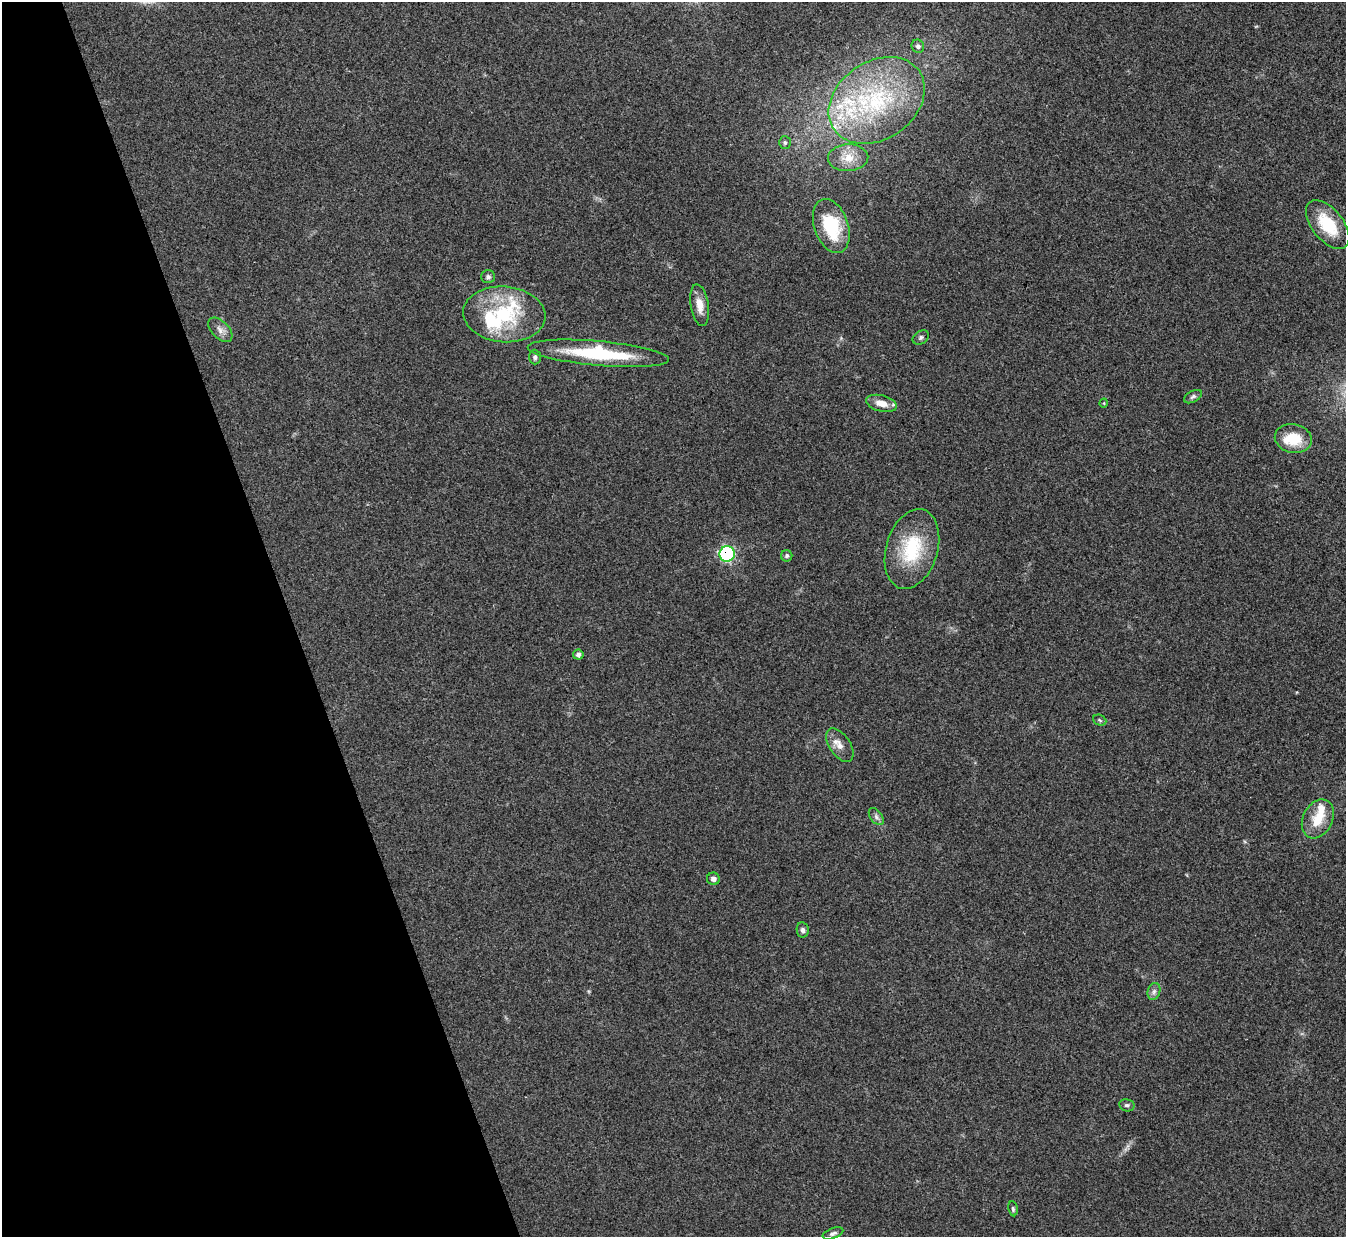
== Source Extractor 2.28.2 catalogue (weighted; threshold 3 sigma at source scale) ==
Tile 5 of 4 x 4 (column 1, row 2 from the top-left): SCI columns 1-1344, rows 2620-3854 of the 5378 x 5365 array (HDU 1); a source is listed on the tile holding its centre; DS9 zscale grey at full resolution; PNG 1348 x 1239 px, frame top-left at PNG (2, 2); each listed source drawn as its Kron ellipse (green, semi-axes under 4 px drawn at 4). Shown black and unused: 22% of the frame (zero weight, under 3 of 4 exposures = <1% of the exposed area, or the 3 px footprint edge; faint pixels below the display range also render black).
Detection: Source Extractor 2.28.2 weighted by HDU 2 'WHT'; one run over the whole footprint, this tile lists its part. Background 0.15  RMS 0.0071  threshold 0.0321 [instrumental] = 3 sigma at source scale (4.5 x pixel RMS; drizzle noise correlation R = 1.50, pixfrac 1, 0.05/0.05 arcsec/px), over >= 5 px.
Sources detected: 39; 1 inside a brighter object's white glare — neither listed nor drawn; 7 inside a brighter listed object's ellipse — not listed separately; the other 31 listed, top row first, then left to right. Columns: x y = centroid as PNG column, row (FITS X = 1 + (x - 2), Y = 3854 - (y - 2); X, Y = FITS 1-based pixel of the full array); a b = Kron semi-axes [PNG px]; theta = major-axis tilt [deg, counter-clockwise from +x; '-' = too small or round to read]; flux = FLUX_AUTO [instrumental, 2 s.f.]
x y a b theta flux
918 46 7 6 - 2.3
877 100 52 39 35 94
785 142 6 6 - 1.5
848 158 20 13 3 11
1328 225 29 15 -51 29
831 226 28 17 -71 37
488 277 7 6 - 1.8
700 305 21 9 -81 8.8
504 314 41 28 -5 55
220 330 15 8 -45 4.5
921 337 9 6 33 1.8
598 353 71 12 -5 53
535 357 7 6 - 2
1193 397 10 5 28 1.9
881 403 15 8 -13 8.6
1104 403 4 3 - 0.54
1293 438 18 14 -11 21
912 549 41 25 73 45
727 554 8 7 - 100
787 556 6 5 - 1.3
578 655 5 5 - 2.2
1100 720 7 5 -24 1.2
840 745 19 10 -56 6.7
876 817 10 5 -53 2.3
1318 819 20 14 64 17
713 879 6 6 - 3
803 930 7 6 - 2
1154 991 8 6 74 2.3
1127 1105 8 6 -12 1.8
1013 1209 7 4 -80 1.3
833 1233 11 5 21 2.2
Overlapping masked pixels (flux is a lower limit): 1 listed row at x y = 727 554